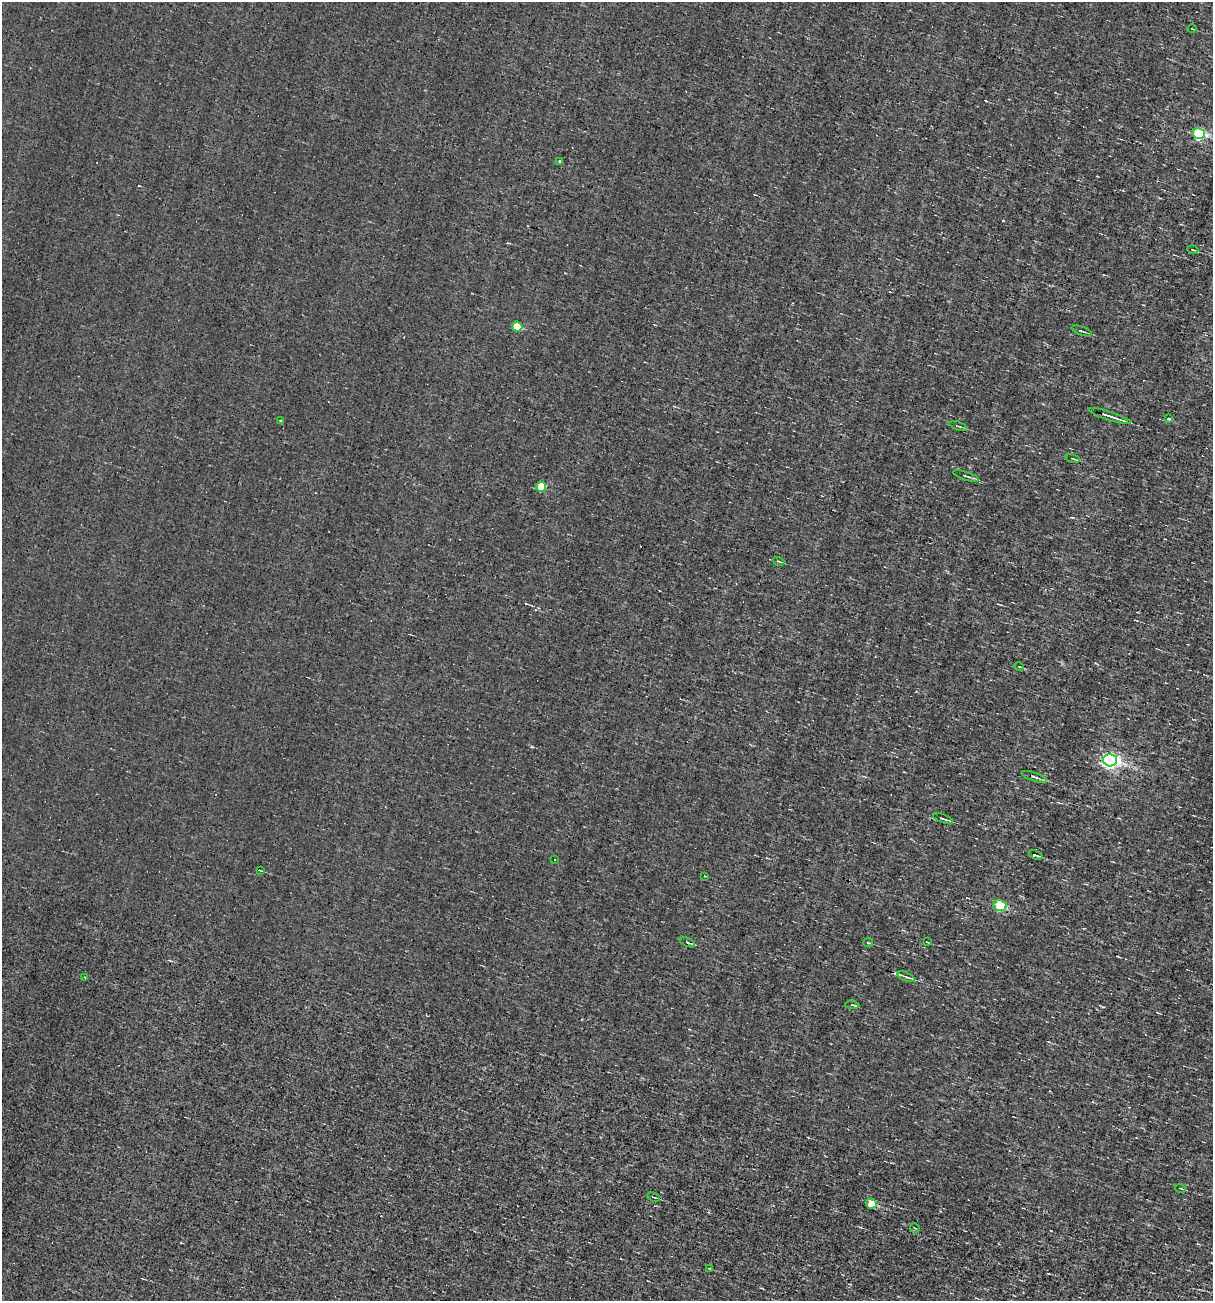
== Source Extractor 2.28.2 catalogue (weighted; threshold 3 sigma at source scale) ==
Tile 6 of 4 x 4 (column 2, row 2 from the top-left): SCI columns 1326-2536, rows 2598-3896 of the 5198 x 5194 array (HDU 1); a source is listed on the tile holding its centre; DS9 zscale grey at full resolution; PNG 1215 x 1303 px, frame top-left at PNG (2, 2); each listed source drawn as its Kron ellipse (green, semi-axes under 4 px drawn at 4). Shown black and unused: <1% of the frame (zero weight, under 3 of 4 exposures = <1% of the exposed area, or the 3 px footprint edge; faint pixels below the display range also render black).
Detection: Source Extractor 2.28.2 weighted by HDU 2 'WHT'; one run over the whole footprint, this tile lists its part. Background -0.00129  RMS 0.035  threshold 0.158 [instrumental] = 3 sigma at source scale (4.5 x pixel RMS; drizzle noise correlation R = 1.50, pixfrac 1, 0.05/0.05 arcsec/px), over >= 5 px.
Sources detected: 37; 3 cosmic-ray / hot-pixel residue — neither listed nor drawn; the other 34 listed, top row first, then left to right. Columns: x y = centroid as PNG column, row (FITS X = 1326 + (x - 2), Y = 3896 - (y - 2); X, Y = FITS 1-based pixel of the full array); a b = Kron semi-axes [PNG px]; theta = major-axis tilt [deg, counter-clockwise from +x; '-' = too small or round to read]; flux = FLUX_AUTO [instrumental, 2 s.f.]
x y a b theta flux
1192 29 4 2 - 2.9
1199 133 6 5 - 420
560 161 4 3 - 7.3
1193 250 6 3 -18 4.5
517 326 5 5 - 100
1082 331 11 2 -19 5.6
1110 416 22 2 -18 31
1168 419 4 3 - 5.1
280 421 3 3 - 8.7
958 426 9 2 -19 4.8
1073 459 7 2 -16 3.7
966 476 13 3 -17 6.9
541 487 5 5 - 120
778 561 6 3 -18 4.6
1019 666 5 3 - 2.7
1110 760 7 6 - 1200
1034 777 13 3 -19 7.6
943 819 10 3 -20 7.5
1036 855 7 2 -18 5.7
554 860 3 2 - 4.2
260 870 3 2 - 2.4
705 876 3 3 - 6
1000 906 7 5 -13 220
688 942 8 3 -22 6
927 942 3 2 - 2.1
868 943 5 3 - 3.1
84 977 3 2 - 3
906 977 9 3 -21 7
852 1005 7 2 -9 3.5
1180 1188 5 3 - 4.2
654 1197 6 2 -23 3.6
871 1204 5 5 - 110
915 1228 5 3 - 2.9
710 1268 4 2 - 2.8
Unlisted compact peaks at least as high as the median listed source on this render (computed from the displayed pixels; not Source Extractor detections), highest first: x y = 532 746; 1003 221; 986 101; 1103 1007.